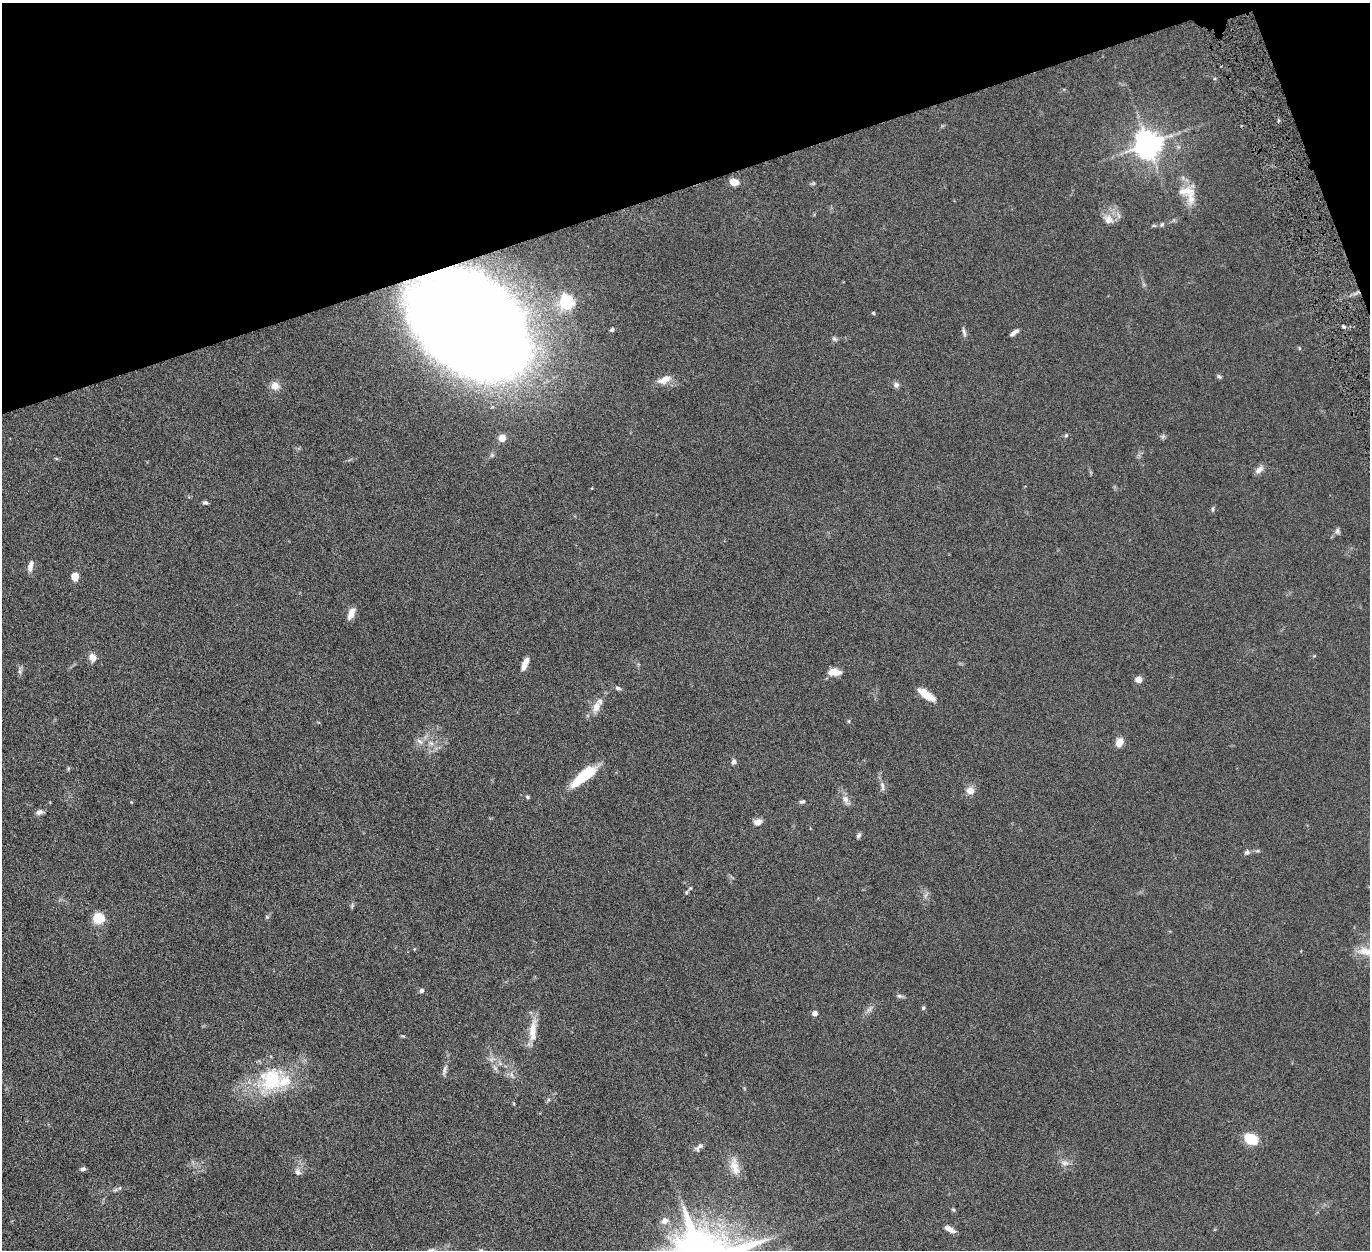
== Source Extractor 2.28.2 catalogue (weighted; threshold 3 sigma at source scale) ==
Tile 3 of 4 x 4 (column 3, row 1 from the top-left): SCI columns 2747-4114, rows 4035-5282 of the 5500 x 5446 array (HDU 1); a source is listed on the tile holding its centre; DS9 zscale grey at full resolution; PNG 1372 x 1252 px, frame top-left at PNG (2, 3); no overlay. Shown black and unused: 16% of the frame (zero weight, under 6 of 12 exposures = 1% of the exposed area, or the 3 px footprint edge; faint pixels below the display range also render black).
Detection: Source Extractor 2.28.2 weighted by HDU 2 'WHT'; one run over the whole footprint, this tile lists its part. Background 0.0511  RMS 0.0054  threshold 0.022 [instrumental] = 3 sigma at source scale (4.09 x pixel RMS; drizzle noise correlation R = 1.36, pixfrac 0.8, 0.05/0.05 arcsec/px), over >= 5 px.
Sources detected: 81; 1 too faint to see at this stretch — not listed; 5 inside a brighter listed object's ellipse — not listed separately; the other 75 listed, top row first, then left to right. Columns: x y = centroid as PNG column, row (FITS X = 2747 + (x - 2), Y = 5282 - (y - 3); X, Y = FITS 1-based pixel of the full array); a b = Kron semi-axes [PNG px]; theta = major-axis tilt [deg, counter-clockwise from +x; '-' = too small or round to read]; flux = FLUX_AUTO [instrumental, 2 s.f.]
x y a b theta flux
1148 144 8 8 - 630
734 182 8 6 -12 4.7
1186 191 25 14 -7 7.9
1108 219 14 12 -49 4.4
1162 224 7 4 61 0.8
566 302 6 6 - 110
873 313 4 3 - 0.55
474 324 82 59 -40 1300
1344 326 5 3 - 0.69
612 330 5 4 - 0.89
964 332 12 4 -74 1.2
1014 332 10 4 37 1.9
834 339 8 5 -40 0.93
1299 348 5 3 - 0.45
1219 376 8 4 -33 0.84
665 379 16 8 24 4.9
896 385 8 7 - 1.4
275 386 10 10 - 3.4
1066 435 6 4 44 0.63
1163 436 7 4 19 0.86
502 438 5 5 - 6.1
1259 470 13 7 39 2.2
205 503 6 5 - 0.98
1213 509 6 4 -89 0.67
1337 531 8 6 75 1.2
30 566 14 6 75 2.6
75 576 8 7 - 4.5
351 613 13 7 68 4.1
92 657 9 8 - 3.2
524 665 12 6 74 3.3
20 672 8 4 -89 1.1
834 672 15 8 -1 4.5
1139 679 5 4 - 8
618 688 8 5 -14 1.1
926 695 20 7 -34 7.3
596 706 14 9 70 4.1
849 721 6 4 90 0.5
420 741 11 5 -35 1.7
1119 742 10 7 66 4
431 743 7 6 - 1.6
734 762 6 5 - 1.4
584 775 30 9 39 20
882 786 14 5 -82 1.7
970 791 8 7 - 4
527 797 6 4 -29 0.68
845 799 10 7 -57 2.6
802 801 7 5 17 0.93
39 812 9 6 11 1.8
757 822 9 7 17 2.7
859 835 7 5 66 1.1
1247 852 7 6 - 1.2
686 892 6 4 70 0.75
352 906 7 4 72 0.71
267 917 5 4 - 0.57
98 918 5 5 - 43
1368 952 30 12 -10 8.5
421 990 7 5 48 0.93
899 996 7 5 -20 1
923 1008 5 5 - 0.62
815 1013 4 4 - 3.3
533 1029 27 9 80 7.1
444 1070 17 4 75 1.9
511 1075 9 4 -71 1
272 1080 35 32 50 31
1251 1139 13 9 -29 12
699 1147 13 6 46 1.9
1065 1163 11 7 -7 2.1
735 1167 25 11 -77 6.1
83 1169 7 4 6 0.97
298 1172 9 7 -45 1.8
115 1190 7 4 43 0.85
953 1209 6 4 -19 0.55
665 1221 9 8 - 2.7
950 1229 13 5 -29 2.8
430 1250 12 6 13 1.8
Overlapping masked pixels (flux is a lower limit): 1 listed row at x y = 474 324
Isophote crosses this tile's border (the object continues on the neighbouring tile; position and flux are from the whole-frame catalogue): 2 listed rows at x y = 1368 952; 430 1250